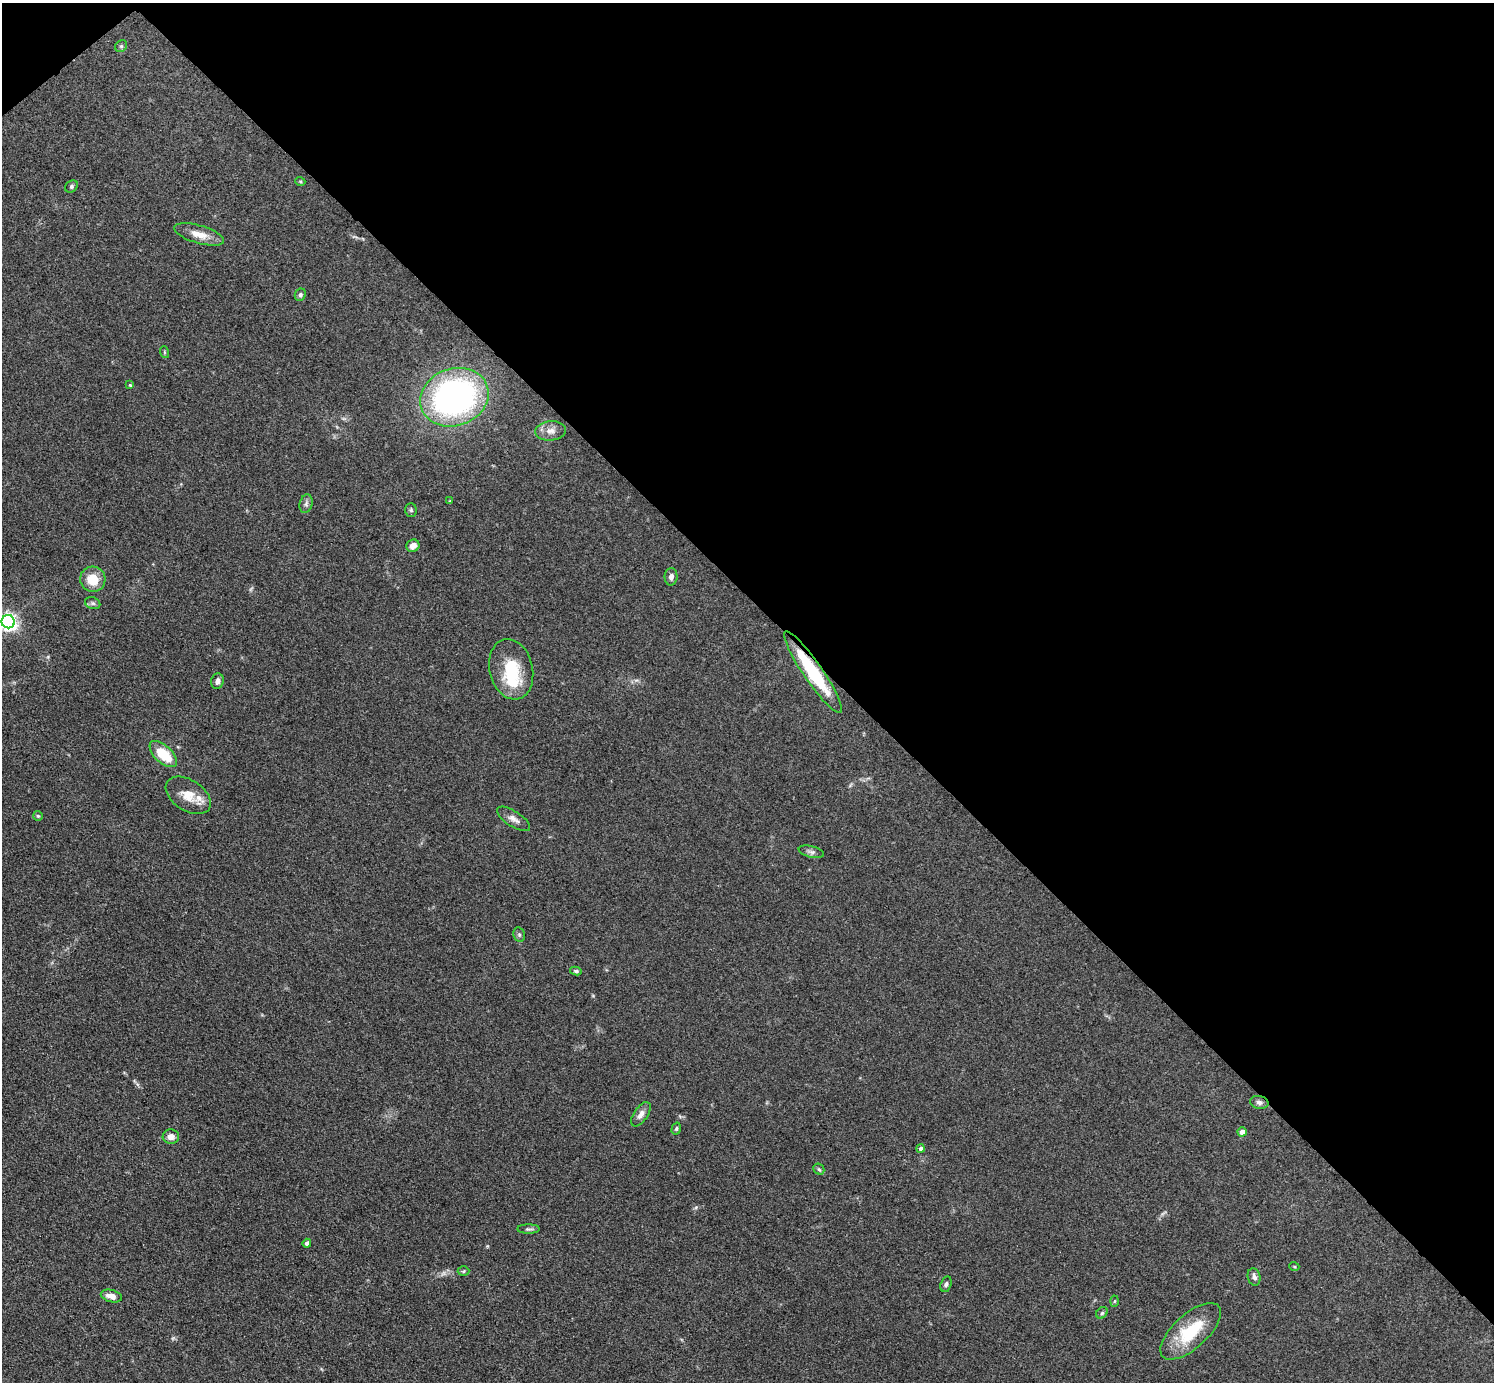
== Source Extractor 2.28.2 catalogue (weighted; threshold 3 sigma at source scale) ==
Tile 3 of 4 x 4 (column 3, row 1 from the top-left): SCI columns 2997-4488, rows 4302-5681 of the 5990 x 5988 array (HDU 1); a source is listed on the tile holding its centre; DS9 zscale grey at full resolution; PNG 1496 x 1384 px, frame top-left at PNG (2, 3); each listed source drawn as its Kron ellipse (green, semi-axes under 4 px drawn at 4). Shown black and unused: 44% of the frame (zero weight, under 3 of 4 exposures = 1% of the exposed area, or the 3 px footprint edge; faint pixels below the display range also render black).
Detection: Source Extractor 2.28.2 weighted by HDU 2 'WHT'; one run over the whole footprint, this tile lists its part. Background 0.101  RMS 0.0065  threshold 0.0292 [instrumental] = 3 sigma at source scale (4.5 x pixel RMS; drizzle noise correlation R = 1.50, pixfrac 1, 0.05/0.05 arcsec/px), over >= 5 px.
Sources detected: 48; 2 too faint to see at this stretch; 1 inside a brighter object's white glare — neither listed nor drawn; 1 inside a brighter listed object's ellipse — not listed separately; the other 44 listed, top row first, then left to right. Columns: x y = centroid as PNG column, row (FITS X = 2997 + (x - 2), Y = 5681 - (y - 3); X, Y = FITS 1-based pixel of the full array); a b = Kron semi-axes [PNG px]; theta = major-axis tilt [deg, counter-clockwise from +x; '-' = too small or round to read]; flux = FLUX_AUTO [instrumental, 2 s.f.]
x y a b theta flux
121 46 6 5 - 1
300 181 5 3 - 0.61
71 186 7 5 47 1.3
199 234 26 9 -16 8.6
300 295 6 5 - 1.4
164 352 6 3 -72 0.65
130 385 4 4 - 0.65
454 397 35 28 20 200
550 431 15 9 6 4.8
450 501 4 4 - 0.53
306 504 9 6 73 1.9
411 510 7 5 -89 1.1
413 546 7 6 - 5.1
671 577 9 6 88 2.4
93 579 13 12 - 14
93 603 8 5 -20 1.5
8 622 7 6 - 250
511 669 31 21 -76 28
813 672 49 9 -56 40
217 681 8 6 77 2.7
163 754 17 8 -43 20
188 795 25 15 -33 11
38 816 5 5 - 0.78
513 819 19 7 -33 3.9
811 852 13 5 -13 2.1
519 935 7 5 -70 1.3
576 971 6 4 -8 1.4
1259 1102 9 6 -10 2.3
641 1114 14 7 55 3.8
676 1129 6 4 73 1
1242 1132 4 4 - 4.2
171 1137 8 7 - 3.9
921 1149 4 4 - 2
819 1169 6 5 - 0.96
528 1229 11 4 0 1.6
307 1243 4 4 - 2.1
1294 1266 5 3 - 0.64
464 1271 6 5 - 0.89
1254 1277 9 6 -76 2.8
946 1284 8 5 74 1.5
111 1296 11 6 -15 4.9
1114 1301 5 3 - 0.7
1102 1313 6 5 - 1.1
1191 1331 38 17 42 30
Overlapping masked pixels (flux is a lower limit): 1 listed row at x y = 813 672
Isophote crosses this tile's border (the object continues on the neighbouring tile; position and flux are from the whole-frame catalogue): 1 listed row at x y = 8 622